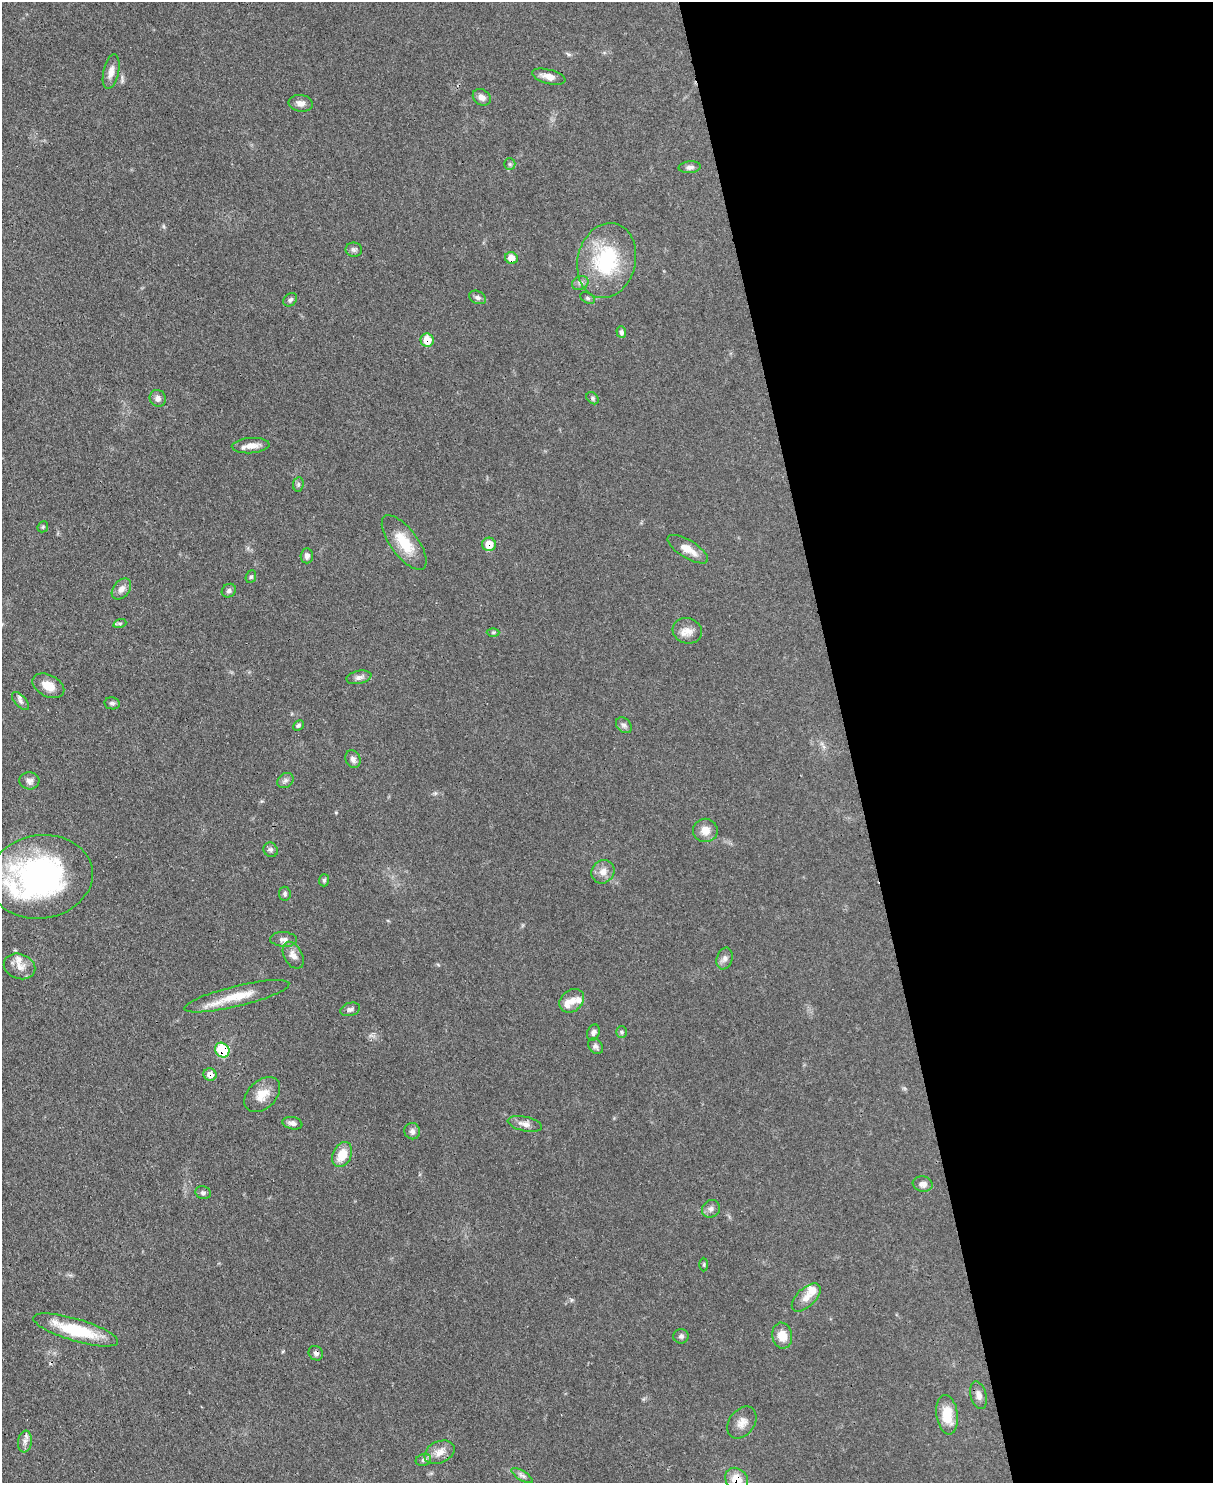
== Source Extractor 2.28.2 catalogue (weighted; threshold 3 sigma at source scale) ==
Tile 8 of 4 x 3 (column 4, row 2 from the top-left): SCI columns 3711-4921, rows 1696-3176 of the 5000 x 4982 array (HDU 1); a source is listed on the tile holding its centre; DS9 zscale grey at full resolution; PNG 1215 x 1485 px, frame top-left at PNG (2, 2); each listed source drawn as its Kron ellipse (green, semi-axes under 4 px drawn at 4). Shown black and unused: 30% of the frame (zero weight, under 3 of 4 exposures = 9% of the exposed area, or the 3 px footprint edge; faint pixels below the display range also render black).
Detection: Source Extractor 2.28.2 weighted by HDU 2 'WHT'; one run over the whole footprint, this tile lists its part. Background 0.0551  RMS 0.004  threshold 0.0179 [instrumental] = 3 sigma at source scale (4.5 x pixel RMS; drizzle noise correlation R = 1.50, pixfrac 1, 0.05/0.05 arcsec/px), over >= 5 px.
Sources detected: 84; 5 inside a brighter listed object's ellipse — not listed separately; the other 79 listed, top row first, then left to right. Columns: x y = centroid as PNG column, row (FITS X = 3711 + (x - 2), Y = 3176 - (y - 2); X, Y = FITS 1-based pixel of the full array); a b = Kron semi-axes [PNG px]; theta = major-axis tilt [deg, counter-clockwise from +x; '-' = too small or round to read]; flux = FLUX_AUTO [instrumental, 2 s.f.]
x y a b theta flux
111 72 18 7 78 2.8
549 77 17 7 -15 3.3
482 97 10 7 -35 2.1
301 103 12 8 -8 2.3
510 164 6 6 - 0.79
690 167 11 6 6 1.4
354 250 8 7 - 1.1
511 258 6 6 - 4.6
607 261 38 29 76 32
580 283 8 6 25 1.3
478 297 9 6 -26 1.3
588 298 8 5 -28 0.78
290 300 7 6 - 1
621 332 5 4 - 1.1
427 340 7 6 - 7.6
158 398 8 8 - 1.8
593 398 7 5 -43 0.77
251 446 19 7 4 3.8
298 484 7 5 84 0.82
43 527 6 5 - 0.52
404 543 32 13 -53 11
489 544 7 6 - 6.2
688 549 23 9 -31 4.9
307 556 7 6 - 1.4
251 577 6 5 - 0.62
121 589 12 8 52 2.4
229 591 7 6 - 1.1
120 623 6 4 18 0.69
687 631 15 12 -15 3.7
493 632 6 4 1 0.59
359 677 12 6 12 1.6
48 686 17 11 -26 5
20 701 11 5 -48 1.4
112 703 7 6 - 0.93
624 725 9 6 -44 1.3
298 726 6 4 45 0.69
353 759 9 7 -63 1.6
285 780 9 7 38 1.2
29 781 10 8 -4 1.7
705 830 12 12 - 3.7
271 850 7 6 - 1.1
603 872 12 11 - 3.1
41 877 52 41 8 91
324 880 6 5 - 0.73
285 894 7 6 - 0.87
284 939 13 7 -3 1.9
293 955 14 9 -62 2.8
725 959 11 7 73 1.9
19 966 16 12 -21 3.8
237 996 54 10 14 11
572 1001 13 10 38 3.5
350 1009 10 6 17 1.1
593 1032 8 6 69 1.2
622 1032 6 5 - 0.71
596 1046 9 6 -53 1.2
222 1050 8 7 - 16
210 1075 6 6 - 3.4
262 1095 21 14 43 6
292 1123 10 6 -11 1.7
525 1124 17 7 -13 2.7
412 1131 8 8 - 1.5
342 1155 13 9 64 7
923 1184 10 7 -10 2
203 1193 8 6 -11 0.99
711 1209 9 8 - 1.6
704 1265 7 3 -90 0.53
806 1297 18 9 44 3.7
76 1330 44 11 -16 20
681 1336 7 7 - 1.1
782 1336 13 10 -80 5.3
316 1353 8 6 -47 1.2
979 1395 14 8 -75 2.2
947 1415 20 10 -83 8.9
742 1423 17 12 53 3.9
25 1442 11 7 83 1.9
439 1452 16 10 25 4
423 1460 8 5 19 1.1
522 1475 12 5 -31 1.4
737 1480 13 10 -47 6.8
Overlapping masked pixels (flux is a lower limit): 7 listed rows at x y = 511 258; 427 340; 489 544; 222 1050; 210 1075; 316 1353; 737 1480
Isophote crosses this tile's border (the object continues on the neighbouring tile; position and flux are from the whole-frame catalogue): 1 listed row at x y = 737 1480